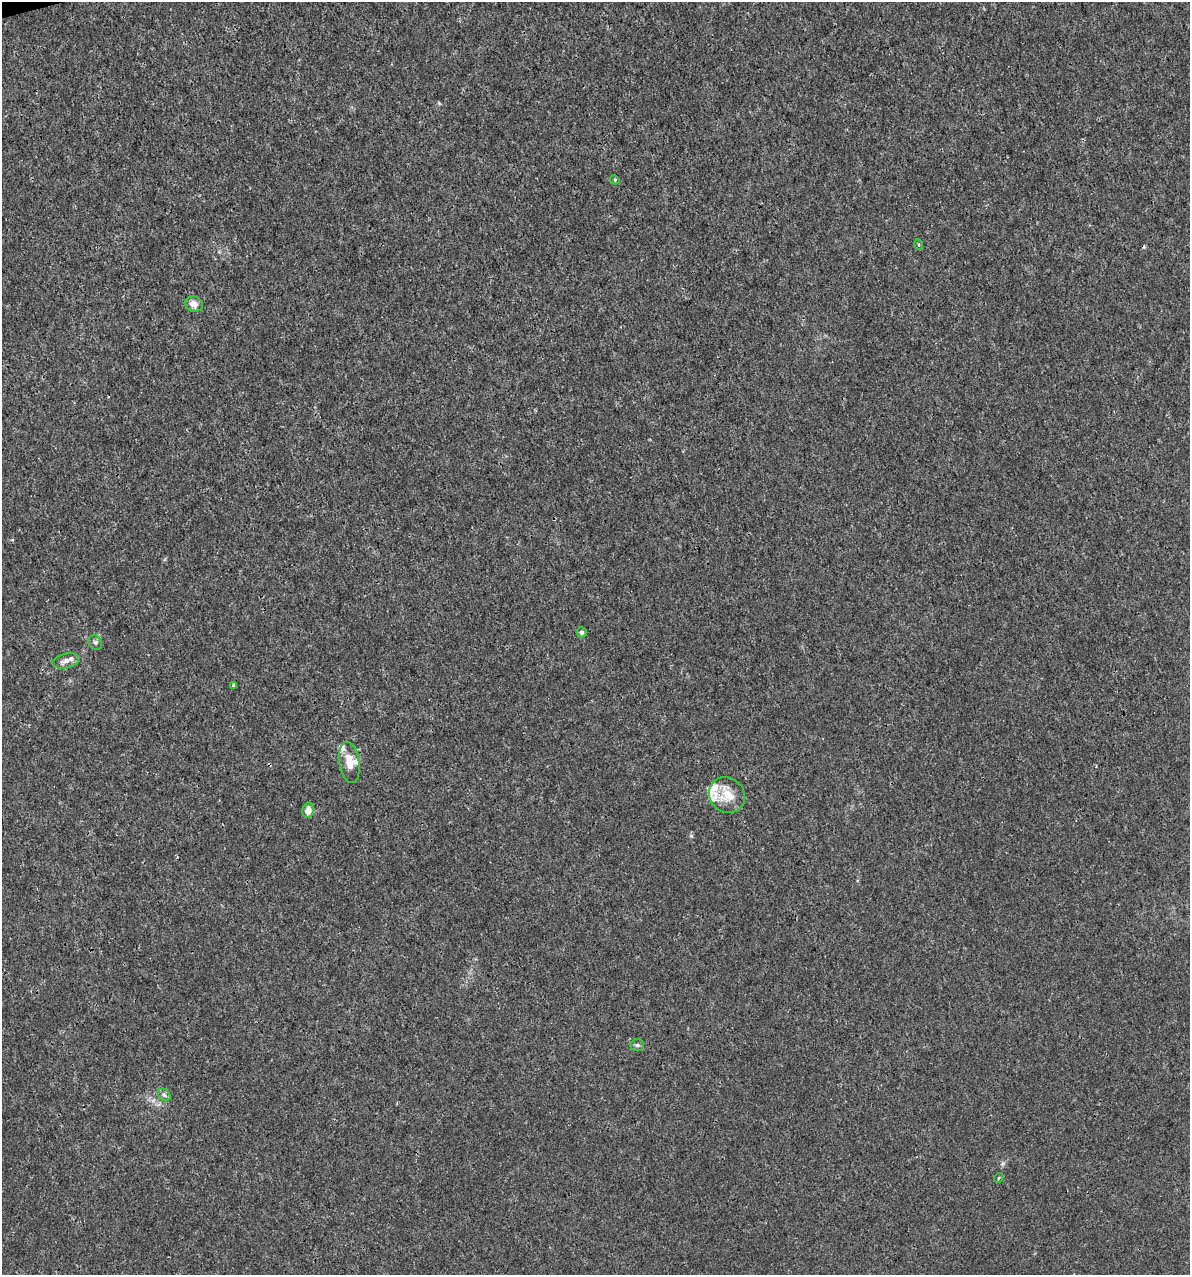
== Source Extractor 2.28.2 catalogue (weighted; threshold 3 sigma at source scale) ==
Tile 11 of 4 x 4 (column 3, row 3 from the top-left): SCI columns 2468-3655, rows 1274-2546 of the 4886 x 5091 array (HDU 1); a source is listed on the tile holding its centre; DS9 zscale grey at full resolution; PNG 1192 x 1277 px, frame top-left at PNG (2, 2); each listed source drawn as its Kron ellipse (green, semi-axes under 4 px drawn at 4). Shown black and unused: <1% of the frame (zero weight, under 3 of 4 exposures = <1% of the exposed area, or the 3 px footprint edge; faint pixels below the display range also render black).
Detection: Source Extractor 2.28.2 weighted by HDU 2 'WHT'; one run over the whole footprint, this tile lists its part. Background 3.56e-04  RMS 8.5e-04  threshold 0.00384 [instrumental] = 3 sigma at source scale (4.5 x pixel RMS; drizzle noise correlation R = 1.50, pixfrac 1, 0.0396/0.0396 arcsec/px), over >= 5 px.
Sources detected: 18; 1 cosmic-ray / hot-pixel residue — neither listed nor drawn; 4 inside a brighter listed object's ellipse — not listed separately; the other 13 listed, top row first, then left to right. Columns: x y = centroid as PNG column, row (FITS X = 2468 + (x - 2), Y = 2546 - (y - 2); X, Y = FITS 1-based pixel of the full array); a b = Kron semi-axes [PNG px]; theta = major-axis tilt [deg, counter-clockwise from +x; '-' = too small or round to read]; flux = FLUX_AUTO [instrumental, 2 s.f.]
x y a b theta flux
615 180 5 4 - 0.087
919 245 5 2 - 0.092
194 304 9 7 -18 0.63
582 632 5 5 - 0.32
95 642 7 6 - 0.2
66 661 14 7 14 0.48
234 685 3 3 - 0.18
349 762 21 10 -81 1.2
727 795 19 17 -43 1.6
308 810 7 5 79 0.6
637 1045 7 5 2 0.17
164 1095 7 5 -45 0.19
998 1178 5 3 - 0.085